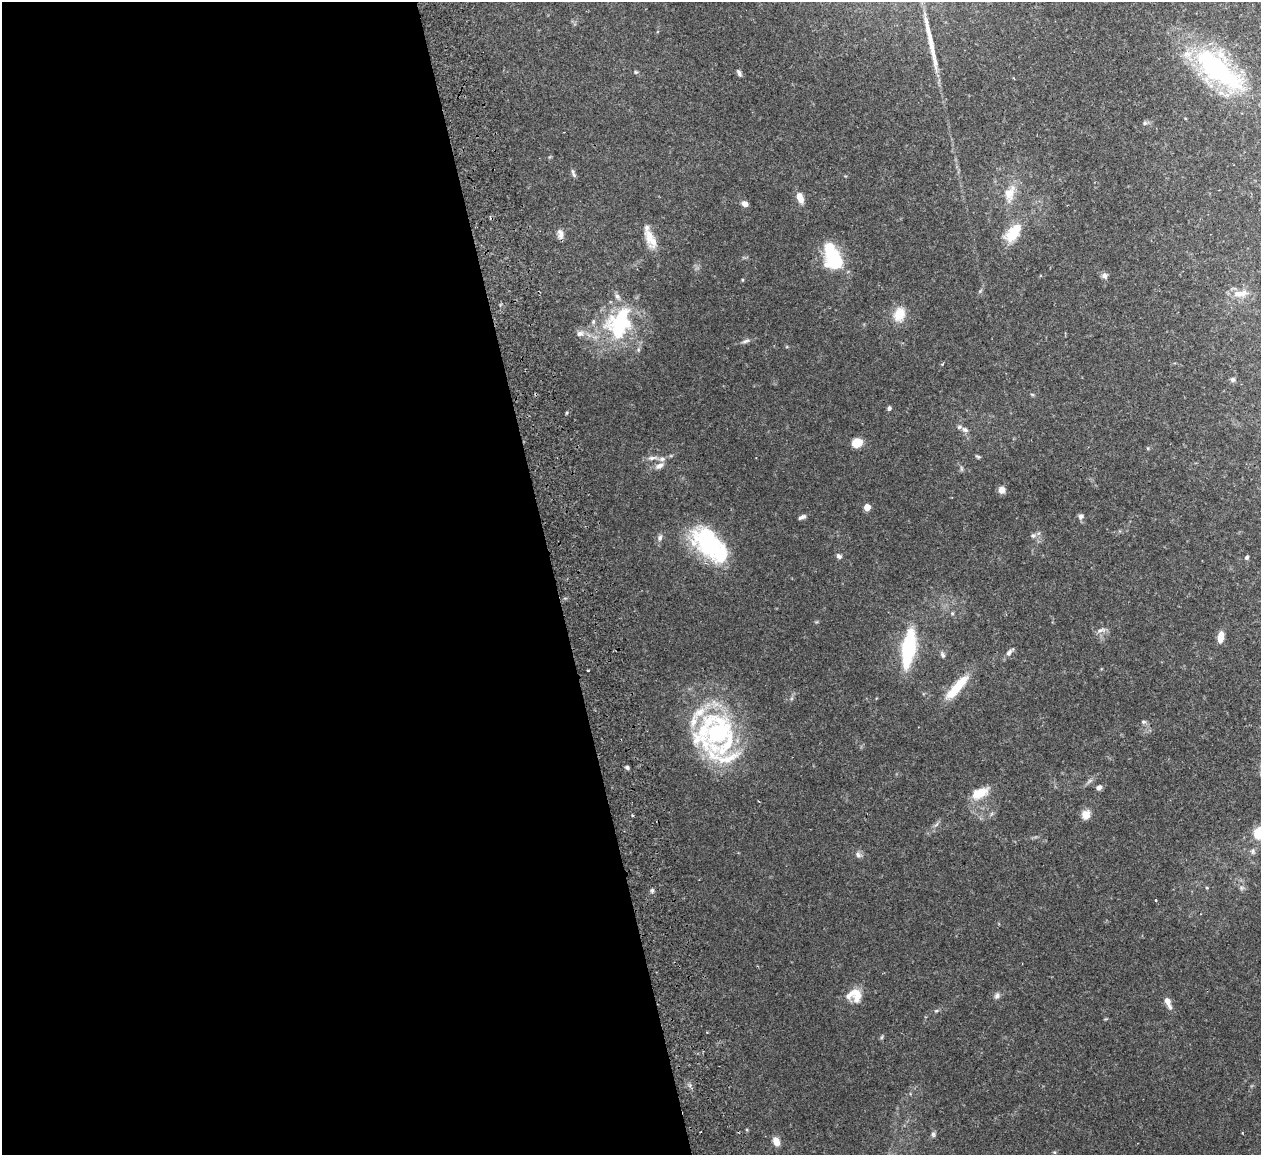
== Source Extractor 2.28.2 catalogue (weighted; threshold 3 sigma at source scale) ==
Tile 9 of 4 x 4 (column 1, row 3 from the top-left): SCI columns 57-1315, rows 1313-2465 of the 5149 x 5047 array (HDU 1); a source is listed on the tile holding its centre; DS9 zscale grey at full resolution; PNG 1263 x 1157 px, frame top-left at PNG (2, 2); no overlay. Shown black and unused: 44% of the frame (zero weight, under 2 of 3 exposures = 3% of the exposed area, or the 3 px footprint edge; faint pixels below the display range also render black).
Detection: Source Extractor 2.28.2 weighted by HDU 2 'WHT'; one run over the whole footprint, this tile lists its part. Background 0.0823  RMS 0.0059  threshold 0.0264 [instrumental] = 3 sigma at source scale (4.5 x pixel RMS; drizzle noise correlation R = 1.50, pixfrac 1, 0.05/0.05 arcsec/px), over >= 5 px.
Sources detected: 77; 1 inside a brighter object's white glare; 1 long thin detection or spike segment (spike, bleed or trail) — not listed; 11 inside a brighter listed object's ellipse — not listed separately; the other 64 listed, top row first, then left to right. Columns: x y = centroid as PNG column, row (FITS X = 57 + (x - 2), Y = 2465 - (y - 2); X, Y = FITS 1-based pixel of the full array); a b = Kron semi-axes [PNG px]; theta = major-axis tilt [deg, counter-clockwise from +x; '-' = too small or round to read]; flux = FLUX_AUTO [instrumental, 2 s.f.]
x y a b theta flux
1218 69 75 31 -40 94
636 72 5 5 - 0.78
739 73 8 4 -60 1.6
1145 123 6 5 - 1.1
573 173 11 4 -65 1.4
1010 194 28 14 72 11
800 198 13 7 -68 5.5
745 204 6 5 - 3.3
1015 229 31 15 39 15
560 234 13 7 -79 2.9
649 238 25 12 -83 7.9
832 256 26 13 -69 49
1104 276 8 7 - 2
1241 293 22 8 8 6.9
899 314 20 15 71 9.8
619 323 44 31 66 56
580 334 11 7 7 3.2
746 341 11 4 20 1.7
1233 380 7 7 - 1.3
1032 394 6 3 -19 0.63
889 408 6 4 85 1.1
965 430 9 6 -31 2.1
857 443 9 8 - 8.6
978 457 8 4 -28 0.92
652 458 15 5 6 3
659 466 12 7 27 3.4
961 469 8 4 -82 1
1002 490 7 7 - 3.8
867 507 5 4 - 9.4
1081 516 8 6 67 1.9
802 517 9 4 23 1.9
1033 536 6 5 - 1.2
660 538 9 7 83 2
711 547 52 23 -36 58
839 556 8 6 -31 1.5
1247 557 6 4 57 1.1
952 613 5 5 - 0.83
1100 630 13 6 15 2.6
1221 637 14 7 82 5.3
909 648 32 11 81 55
1010 652 14 6 45 2.4
943 655 8 5 -54 1.4
957 687 37 9 48 18
1143 722 6 5 - 1.2
718 732 56 34 52 80
627 768 5 4 - 1.3
1099 787 7 6 - 2
980 793 22 11 25 11
1086 814 10 9 - 5.5
1260 833 8 7 - 30
1253 851 9 6 -88 1.6
858 855 9 7 -56 2
1207 888 4 3 - 0.56
1241 888 6 6 - 1.3
652 890 5 5 - 1.1
1156 900 3 3 - 0.45
855 995 18 16 -17 10
997 996 8 7 - 1.9
1168 1003 17 6 -65 3.9
936 1011 6 4 18 0.79
882 1037 6 4 71 0.77
933 1134 7 5 -90 1.3
776 1141 10 7 -69 5
1054 1152 5 4 - 0.59
Isophote crosses this tile's border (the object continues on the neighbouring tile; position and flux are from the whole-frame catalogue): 1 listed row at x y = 1260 833